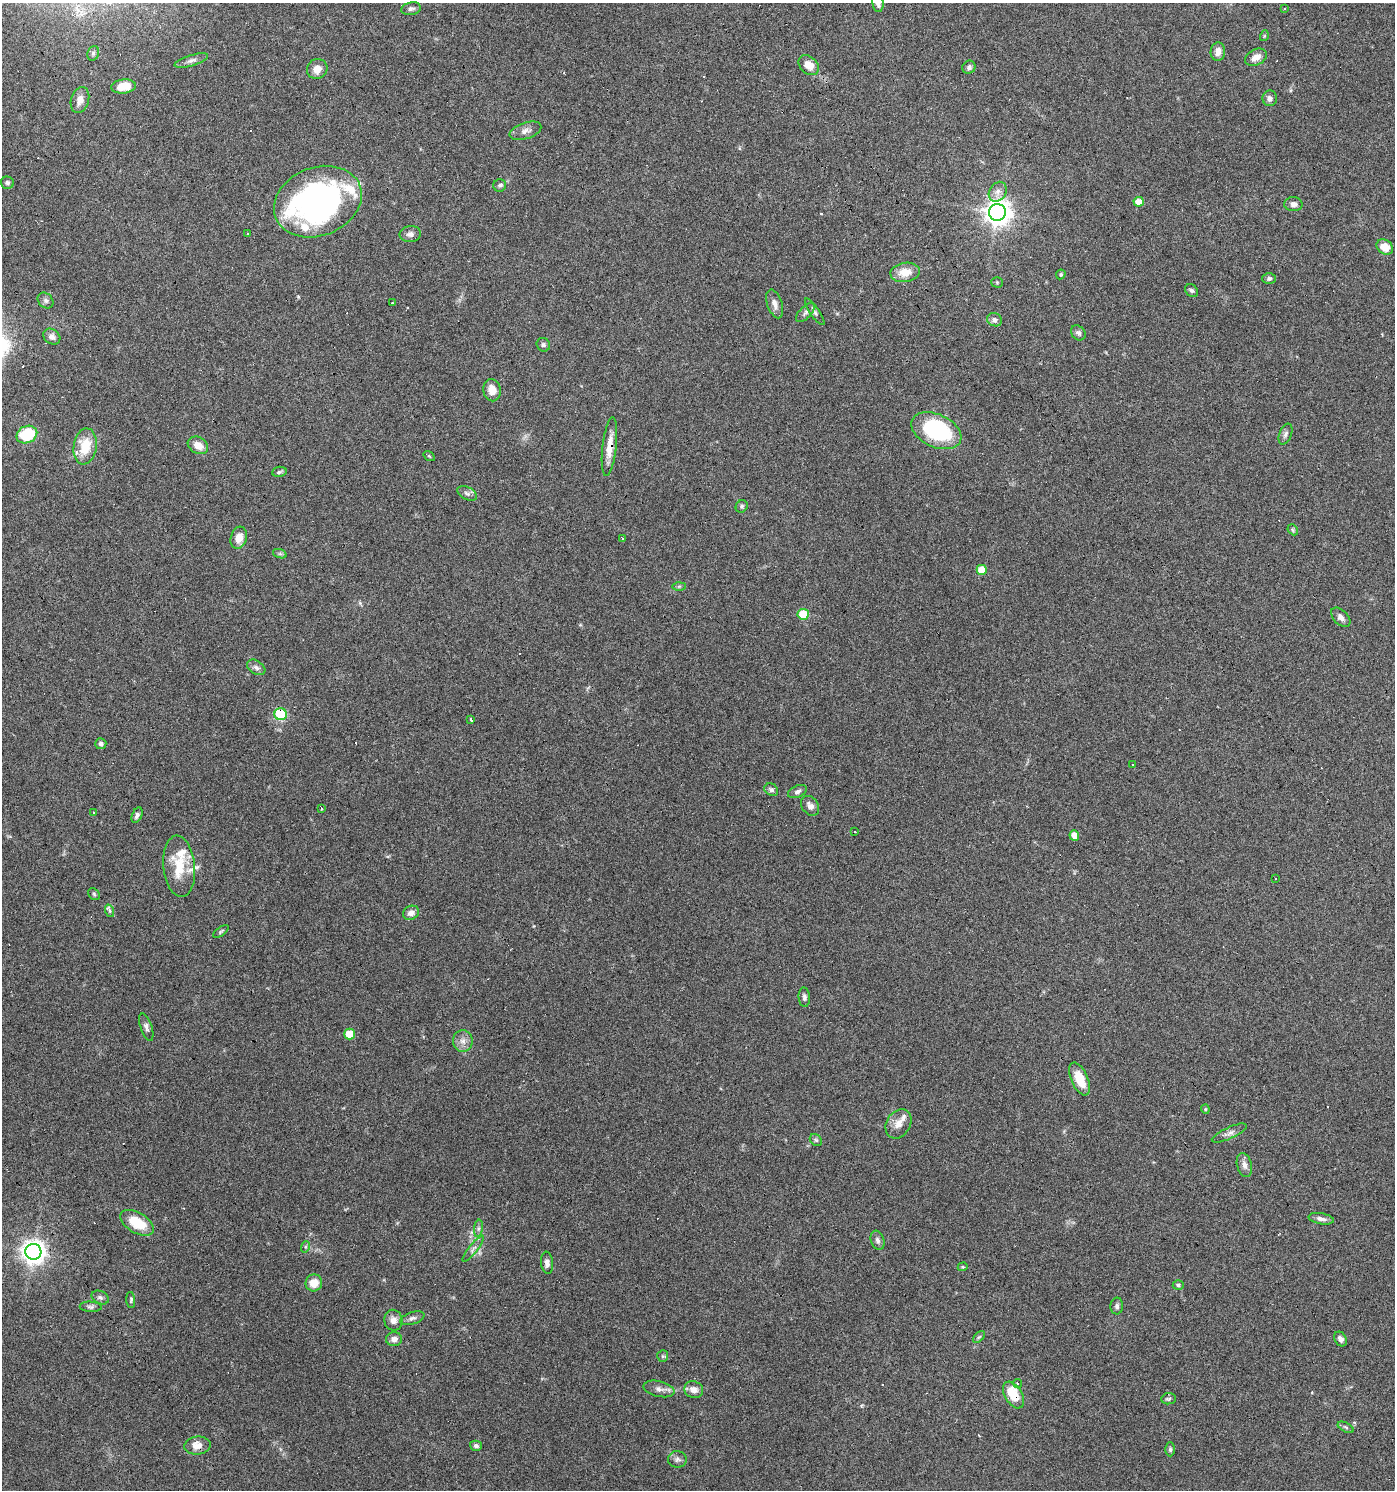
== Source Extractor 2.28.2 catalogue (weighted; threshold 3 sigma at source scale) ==
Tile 11 of 4 x 4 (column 3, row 3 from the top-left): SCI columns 2976-4368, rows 1489-2976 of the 5891 x 5955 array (HDU 1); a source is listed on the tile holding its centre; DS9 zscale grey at full resolution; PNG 1397 x 1492 px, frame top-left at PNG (2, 3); each listed source drawn as its Kron ellipse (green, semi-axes under 4 px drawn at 4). Shown black and unused: <1% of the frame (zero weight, under 3 of 6 exposures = <1% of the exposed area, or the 3 px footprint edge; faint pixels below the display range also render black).
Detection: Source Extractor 2.28.2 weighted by HDU 2 'WHT'; one run over the whole footprint, this tile lists its part. Background 0.0616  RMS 0.0035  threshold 0.0143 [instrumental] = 3 sigma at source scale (4.09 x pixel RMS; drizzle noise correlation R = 1.36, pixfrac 0.8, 0.0396/0.0396 arcsec/px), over >= 5 px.
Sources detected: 146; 23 cosmic-ray / hot-pixel residue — neither listed nor drawn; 5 inside a brighter listed object's ellipse — not listed separately; the other 118 listed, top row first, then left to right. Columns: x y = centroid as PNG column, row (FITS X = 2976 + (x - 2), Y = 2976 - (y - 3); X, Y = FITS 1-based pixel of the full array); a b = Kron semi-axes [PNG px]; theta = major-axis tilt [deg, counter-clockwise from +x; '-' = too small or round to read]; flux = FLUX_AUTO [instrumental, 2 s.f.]
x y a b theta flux
878 3 9 5 -85 1.6
411 9 10 6 9 0.98
1284 9 3 2 - 0.38
1264 36 5 3 - 0.29
1218 52 9 7 86 2.3
93 53 7 5 70 0.62
1256 57 11 8 26 2.5
191 61 17 5 17 1.5
809 65 11 8 -43 3.4
969 67 7 6 - 0.99
317 69 10 10 - 3
123 86 12 7 6 6
1270 98 8 7 - 1.3
80 100 13 9 73 2.8
525 131 16 8 18 2
7 183 6 6 - 0.66
500 185 6 6 - 0.76
998 192 10 8 56 1.8
318 202 45 34 21 100
1139 202 5 5 - 3.5
1293 204 9 7 -2 1.3
998 212 8 8 - 330
247 234 3 2 - 0.55
410 234 11 8 5 1.4
1385 247 9 7 -32 4.1
905 272 15 9 8 4.7
1061 274 5 4 - 0.45
1269 278 6 5 - 0.73
997 282 5 5 - 0.39
1192 290 7 5 -43 0.75
46 301 9 7 -46 1
392 303 4 3 - 0.34
775 304 15 7 -72 2.1
815 312 16 4 -56 0.96
805 313 12 6 46 1.1
995 320 8 6 -26 1.1
1078 333 8 6 -48 0.96
52 337 9 7 -36 1.5
543 345 7 6 - 0.78
492 390 11 8 -78 3.5
936 431 26 16 -24 32
1286 434 11 6 68 1.1
27 435 11 8 25 16
198 445 11 8 -30 3.5
85 446 18 11 81 9.3
609 447 29 7 83 4.8
429 456 6 4 -34 0.38
279 472 7 5 8 0.64
467 493 10 6 -28 1.1
742 506 6 5 - 0.69
1293 530 6 4 -48 0.53
239 538 11 8 74 3.6
622 538 3 3 - 0.78
280 554 7 4 -19 0.57
982 570 5 5 - 7.1
679 586 6 4 1 0.52
803 614 5 5 - 11
1341 617 11 7 -46 1.5
256 667 10 6 -33 1.2
281 714 6 6 - 24
471 719 3 3 - 1.6
101 744 5 5 - 0.89
1132 765 3 2 - 0.27
771 790 7 5 -32 0.91
797 792 10 5 24 1.1
810 806 11 8 -52 1.7
322 809 3 2 - 0.46
93 812 3 3 - 0.63
137 815 8 5 66 1
855 832 3 2 - 0.6
1074 836 5 4 - 2.9
179 866 31 15 -84 10
1276 879 3 2 - 0.5
94 894 6 5 - 0.52
110 911 6 4 -71 0.54
411 913 8 6 26 1.7
221 931 9 3 37 0.47
804 997 10 5 -86 0.98
146 1027 14 6 -72 1.2
350 1034 5 5 - 7
463 1041 11 10 - 2.2
1080 1079 17 8 -66 6.8
1205 1109 4 4 - 0.38
898 1124 15 12 59 2.9
1229 1133 19 5 24 1.5
816 1140 7 5 -45 0.62
1244 1165 12 7 -75 1.7
1321 1219 13 5 -9 1.5
137 1223 18 10 -31 9.4
478 1228 8 4 82 0.81
878 1240 10 6 -70 1.1
305 1247 6 4 72 0.47
473 1249 16 3 52 0.96
33 1252 8 8 - 260
547 1263 11 6 -84 1.5
963 1267 5 4 - 0.4
314 1283 8 8 - 4.3
1178 1285 5 4 - 0.62
100 1297 9 6 -26 0.96
131 1300 8 4 -87 0.62
1117 1306 8 6 86 0.98
91 1307 11 5 -4 0.82
412 1318 13 6 17 1.1
393 1320 10 9 - 2
979 1337 7 4 44 0.59
394 1339 8 7 - 1.8
1340 1339 8 6 -60 1.1
663 1356 6 5 - 0.5
1017 1383 5 4 - 0.58
659 1389 16 8 -13 1.9
694 1390 9 8 - 2.2
1013 1395 15 8 -59 8.3
1169 1399 7 5 4 0.73
1346 1427 8 4 -27 0.65
197 1446 13 9 7 3
476 1446 6 5 - 0.82
1170 1449 7 4 -89 0.65
677 1459 9 8 - 1.2
Overlapping masked pixels (flux is a lower limit): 6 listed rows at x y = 809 65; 318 202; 609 447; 281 714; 1013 1395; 197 1446
Isophote crosses this tile's border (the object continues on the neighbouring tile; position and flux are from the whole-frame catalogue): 1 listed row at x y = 878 3